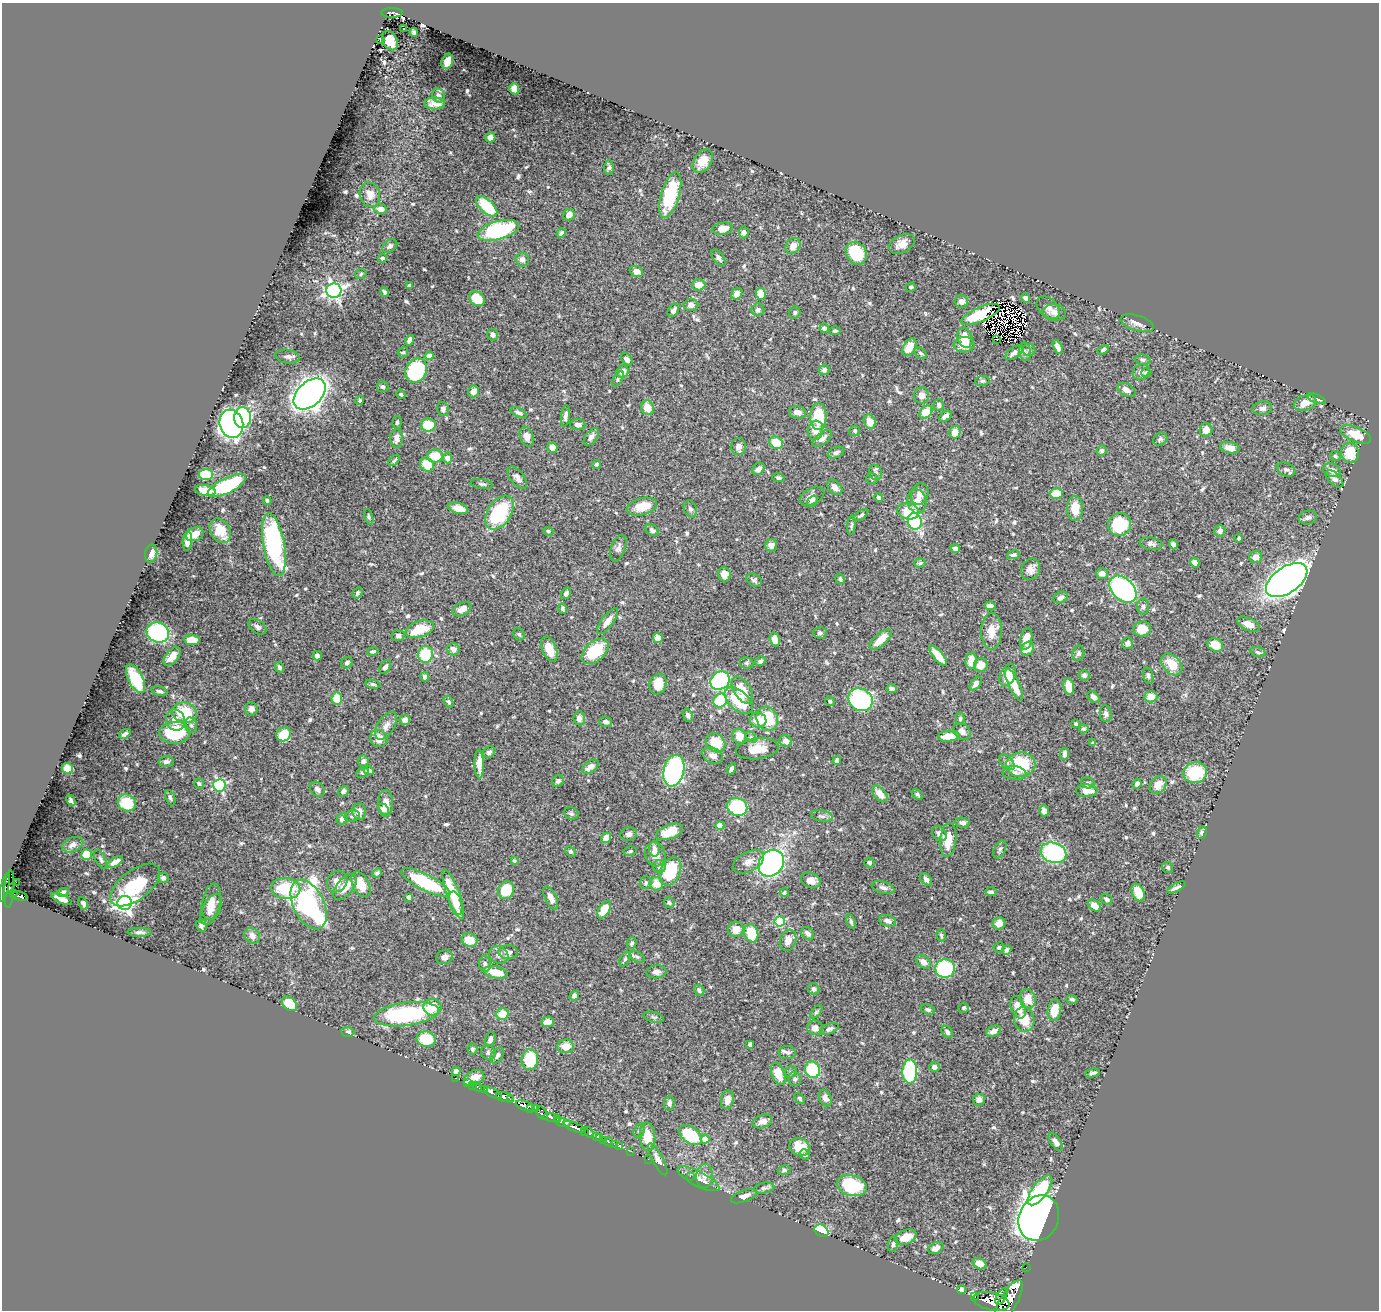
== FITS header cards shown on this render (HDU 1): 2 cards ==
NAXIS1  =                 1377
NAXIS2  =                 1308

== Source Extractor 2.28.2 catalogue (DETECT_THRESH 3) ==
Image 1377 x 1308 px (HDU 1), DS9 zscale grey, 1 PNG px = 1 image px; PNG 1381 x 1312 px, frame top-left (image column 1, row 1308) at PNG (2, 3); each listed source drawn as its Kron ellipse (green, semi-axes under 4 px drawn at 4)
Background 0.567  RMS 0.013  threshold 0.0403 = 3 sigma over >= 5 px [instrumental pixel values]
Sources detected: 649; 10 with non-positive FLUX_AUTO (blend fragments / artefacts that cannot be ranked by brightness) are neither listed nor drawn; of the other 639, the 500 brightest by FLUX_AUTO listed and drawn (139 fainter detections omitted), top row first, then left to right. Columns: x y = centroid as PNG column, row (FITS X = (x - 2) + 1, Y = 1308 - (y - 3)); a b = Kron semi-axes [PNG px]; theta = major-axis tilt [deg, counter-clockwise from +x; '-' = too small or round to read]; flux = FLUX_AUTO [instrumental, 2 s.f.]
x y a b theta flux
392 13 11 4 0 230
404 28 3 2 - 2
414 32 4 4 - 2.4
381 40 3 3 - 1.6
390 41 10 7 -59 19
447 61 8 5 69 8.9
514 89 6 5 - 6.2
438 96 7 6 - 3.7
435 104 10 6 1 7
490 137 5 4 - 4.2
703 161 13 8 56 13
609 167 7 5 89 2.4
370 195 13 10 -72 10
670 195 23 9 74 49
487 206 13 6 -44 46
380 209 6 5 - 8.8
569 215 6 5 - 5.7
723 229 10 6 9 11
498 230 21 9 15 90
744 232 6 5 - 2.2
561 233 5 3 - 2.2
902 244 14 8 26 8.2
390 246 8 5 36 3.1
793 246 8 7 - 7.2
856 253 12 10 -57 42
382 258 4 4 - 3.4
718 258 9 5 -52 3.3
522 259 7 6 - 4.6
636 271 7 5 -20 5.7
361 274 6 5 - 1.6
699 285 7 5 1 11
410 286 4 3 - 3.1
911 287 5 4 - 2
334 291 7 7 - 320
385 292 5 3 - 1.8
737 294 6 5 - 6.1
761 294 6 5 - 16
1025 298 5 3 - 3.2
477 299 8 6 -44 24
961 301 7 6 - 5.6
691 305 7 6 - 5.1
1048 308 13 9 -43 6
673 310 7 5 55 3.4
758 310 6 6 - 3.4
1054 312 12 8 -2 5.5
795 313 6 5 - 2
981 314 20 7 23 39
1137 323 17 7 -17 6.5
824 328 5 4 - 3.7
835 331 5 4 - 2
493 335 6 5 - 3.4
965 338 10 7 -70 14
410 340 5 4 - 6
996 340 4 3 - 3.6
964 345 10 7 4 11
909 347 9 6 60 13
1058 347 7 4 -64 6.5
1029 350 6 6 - 2.1
1103 350 6 4 29 2
403 352 5 4 - 1.6
1025 352 9 6 -80 2.8
921 353 7 4 -38 1.7
1014 353 10 5 37 4.1
429 356 4 4 - 11
288 357 12 6 -9 3.6
627 359 7 4 -52 4.2
1143 360 7 5 -8 2
824 370 5 5 - 2.9
416 371 13 10 59 90
623 372 6 5 - 8.3
1141 372 9 7 35 3.4
1146 373 5 4 - 2.2
618 379 9 4 58 1.6
982 381 7 5 9 1.8
383 387 6 5 - 2.6
1127 390 9 6 -30 5.5
473 391 6 5 - 6.7
310 394 19 12 43 860
401 394 5 4 - 1.6
921 395 8 7 - 5.5
1316 399 10 4 -22 2.5
360 400 5 4 - 1.6
1305 403 11 7 20 9.4
939 405 6 5 - 3
647 408 7 6 - 12
1262 408 10 6 10 3.8
443 409 7 6 - 2.4
518 412 9 4 -26 2.8
797 412 8 6 -9 5.8
926 412 7 5 48 19
565 416 10 4 83 3.8
945 416 7 4 37 3.7
242 417 10 8 90 96
818 417 13 8 -90 41
397 422 6 4 88 1.6
870 422 7 6 - 9.9
231 424 14 11 -73 390
428 425 7 6 - 29
578 425 7 5 -1 3.7
815 430 10 7 75 9.1
1206 430 6 6 - 6.7
855 431 5 5 - 1.8
955 432 6 5 - 11
1356 434 16 7 -23 17
527 436 10 7 -70 6.3
591 437 10 5 52 4.2
397 438 9 6 -88 6.5
822 439 11 5 39 4.3
1160 439 7 6 - 2
776 443 7 5 -27 25
739 447 8 7 - 6.2
552 448 5 5 - 6.7
1230 448 10 5 -11 7.4
1102 451 5 5 - 2.6
836 452 8 5 21 3.3
1350 453 10 9 - 22
435 456 8 6 9 22
1335 456 5 4 - 1.7
448 458 5 4 - 8.7
394 460 7 4 46 1.6
597 464 4 4 - 2.7
427 465 7 6 - 24
759 469 7 5 44 4.7
1286 469 10 6 -23 3.2
1332 470 9 6 -21 6.8
876 473 8 6 -65 2.8
206 474 7 5 3 23
517 478 13 7 -52 4.4
778 478 6 4 -13 1.8
872 478 6 5 - 1.7
1334 479 11 5 -43 4.4
482 484 11 5 -9 2.3
227 486 21 7 26 77
835 487 9 6 -46 5.7
205 490 10 5 -11 11
920 494 11 8 69 7.1
1056 494 6 5 - 23
812 496 13 8 29 5.7
879 498 4 4 - 2.4
267 501 4 4 - 2.2
812 501 6 4 52 2.5
917 501 12 9 -77 8.4
642 507 15 8 14 18
458 508 10 5 -14 8.5
1075 508 12 8 90 15
690 509 8 6 -69 2.4
908 511 11 8 -14 24
499 513 19 11 56 65
861 515 8 3 36 1.9
369 517 8 4 -73 1.5
1308 517 9 7 14 3.1
915 521 8 7 - 84
851 525 10 4 83 1.9
1120 525 12 11 - 48
652 530 7 5 -33 2.4
220 531 13 9 -60 19
548 531 5 4 - 1.6
1220 531 6 5 - 4.2
195 534 9 6 19 11
1239 538 4 4 - 1.9
187 541 9 4 84 7.2
1151 544 11 6 -10 3
1173 544 5 4 - 3.2
274 545 32 10 -80 140
771 545 6 6 - 4.6
618 548 14 7 70 4.1
955 549 5 4 - 3.6
151 553 9 6 77 7.2
1013 555 6 4 11 2
1256 557 6 6 - 4.5
920 563 6 4 2 1.6
1195 563 5 4 - 6.7
1031 569 11 9 64 5.9
1102 573 6 5 - 4.7
724 574 7 6 - 7.4
840 579 5 4 - 2
754 580 8 6 -30 2.3
1287 580 23 13 35 660
1123 589 16 10 -45 210
357 593 6 4 59 2.3
566 593 6 4 56 3.1
1061 598 7 5 27 3.9
990 606 5 4 - 4.1
1143 607 8 6 89 2.3
563 608 5 4 - 1.7
462 609 10 6 28 6.9
607 621 15 6 53 6.6
1248 624 12 6 -25 9.6
257 627 10 6 -35 3
420 629 15 8 19 25
1142 629 9 7 13 17
991 631 18 10 89 12
158 632 11 9 -25 93
820 633 7 6 - 2.1
519 634 6 5 - 1.6
398 635 6 5 - 2.8
658 638 5 4 - 7.4
775 639 7 5 -74 8.1
1026 639 11 6 78 13
192 640 8 5 -5 12
881 640 13 6 42 14
1128 643 6 5 - 3.9
1215 645 8 6 -27 15
453 649 6 6 - 4.3
549 649 13 7 -67 16
1028 649 7 5 55 9.1
373 651 5 3 - 2
595 651 15 9 41 36
1258 652 8 4 -15 1.9
1078 653 7 6 - 2
425 654 8 7 - 38
172 656 11 6 51 10
317 656 5 4 - 3
938 656 13 5 -49 15
760 661 5 4 - 2.4
971 661 8 5 86 13
347 663 6 5 - 2.4
746 663 7 6 - 2.1
1172 664 12 8 -48 18
981 665 7 7 - 10
279 667 6 4 -59 2.1
385 667 8 5 58 3.1
1008 675 11 7 63 15
1084 675 5 5 - 2.5
1148 675 8 5 -73 2.1
425 677 4 4 - 3
135 679 16 7 -63 37
720 681 10 8 34 120
373 684 8 4 -12 1.7
658 684 10 8 70 16
976 684 8 4 54 3.4
1014 685 17 5 -65 17
1069 686 8 5 -78 15
892 689 5 4 - 3.3
742 690 15 8 -58 17
160 691 8 4 -14 2.1
1094 697 7 5 -45 3.5
1151 697 7 5 1 8.4
337 699 6 5 - 18
720 700 7 6 - 41
861 700 13 10 -33 120
739 701 17 9 -42 34
830 701 5 4 - 1.8
449 702 6 4 -58 2
251 709 6 6 - 4.2
185 713 12 10 -15 43
1106 714 8 6 -82 3.2
688 715 7 4 -69 2.4
579 718 7 6 - 4.6
767 719 12 10 -66 36
960 719 6 4 -89 1.6
175 720 10 9 - 7.8
405 720 5 5 - 5.4
758 720 8 7 - 12
606 722 6 5 - 2.6
1076 724 3 3 - 1.8
191 725 8 6 -73 2.4
386 726 15 8 58 6.5
1084 729 4 4 - 2.3
962 731 10 7 -41 4.7
175 733 15 11 3 57
125 734 6 4 32 2.6
284 734 8 6 36 26
739 736 7 7 - 9.9
949 736 11 5 5 15
751 737 6 4 -45 1.5
379 738 9 8 - 11
786 741 6 6 - 5.5
716 743 10 8 -44 24
1093 743 4 3 - 1.5
757 749 21 10 7 15
489 752 6 5 - 2.5
1065 754 6 4 84 3.9
713 756 11 7 -26 5.5
166 761 7 5 1 3.2
363 761 5 5 - 2.4
837 761 4 4 - 2.6
1007 762 9 5 -45 2.8
479 764 14 4 -88 9.2
1021 765 14 12 4 42
590 767 9 5 36 5.9
67 768 5 5 - 23
731 769 6 4 60 3.5
369 771 5 4 - 3.7
674 771 16 10 78 190
362 772 6 5 - 2.1
1015 773 12 6 -5 3.5
1195 773 12 10 11 42
558 781 6 5 - 2.3
199 783 5 4 - 1.6
1088 783 7 5 -15 1.9
1137 784 5 4 - 3.5
219 785 6 6 - 150
1158 785 9 7 48 10
317 789 8 6 -46 3.4
343 791 6 5 - 3.1
1087 791 10 6 -1 9.6
880 794 9 6 -49 10
917 794 6 4 -44 2.2
170 798 8 4 -69 2.3
71 800 6 4 -61 1.9
127 803 9 8 - 30
386 803 13 7 88 8.9
737 807 10 9 - 73
383 809 6 4 -52 2.5
1044 811 5 5 - 5.1
359 812 8 7 - 6.7
571 813 7 6 - 1.9
352 816 7 6 - 2.4
822 816 11 5 -10 3.3
342 819 6 5 - 4
962 823 7 5 -5 3.3
720 825 4 4 - 16
670 832 14 7 21 21
939 833 8 6 -47 3.5
1202 833 6 5 - 3.1
629 834 8 6 16 3.5
606 838 5 4 - 8.1
948 840 17 8 84 14
73 845 11 7 25 4.7
654 849 8 5 88 3.8
1000 849 9 5 62 2.4
571 851 6 4 -41 1.6
630 851 7 4 11 1.7
1054 853 13 10 -19 120
655 854 12 10 -65 8.5
87 855 5 5 - 25
101 859 10 5 -62 2.1
514 861 3 3 - 1.7
115 862 8 4 32 5
748 862 17 10 28 7.1
869 862 5 5 - 2.8
771 863 14 11 51 280
659 867 6 6 - 3.9
1168 868 6 5 - 1.7
670 871 15 10 65 49
377 873 5 4 - 1.9
163 878 5 5 - 3.5
926 879 7 5 -48 2.9
811 880 10 7 -22 8
337 881 11 10 - 8.3
16 882 2 2 - 26
426 883 27 8 -27 67
646 883 6 5 - 2
361 884 14 8 -63 16
656 884 7 6 - 13
135 885 29 14 37 49
5 887 15 4 76 570
345 887 15 8 49 13
1176 887 10 3 26 2.9
286 888 14 10 -8 43
883 888 11 6 -15 3.7
9 889 19 5 86 460
506 890 9 7 62 30
63 892 6 4 23 2.5
991 892 6 4 -1 2.4
784 893 4 4 - 2
1138 893 9 6 -65 19
13 894 3 3 - 110
453 894 26 6 -70 34
19 896 8 4 -13 220
409 897 4 4 - 5.6
551 898 12 5 -65 7.7
61 899 11 4 -24 6.3
1106 899 6 5 - 2.9
211 902 18 9 79 9.7
125 903 7 7 - 390
456 903 12 6 -74 14
669 903 5 5 - 1.7
83 904 7 4 -66 4
309 904 27 15 -64 230
1094 906 7 5 -38 8.4
211 909 16 8 63 7.5
604 910 10 5 60 18
780 921 5 5 - 53
888 921 9 5 -16 4.2
851 922 7 3 -73 1.7
999 923 6 6 - 8.8
201 925 6 5 - 2.7
736 929 8 7 - 9.7
139 932 11 4 0 3.3
751 933 9 7 -70 26
808 933 7 5 -47 3.7
941 935 6 4 -74 1.7
252 936 8 7 - 5.8
470 940 8 6 -19 12
788 940 11 8 71 8.3
632 943 6 5 - 1.8
999 947 5 5 - 1.6
1007 950 5 4 - 2.7
508 952 9 7 -2 4.9
499 955 10 8 -26 4.7
445 957 8 7 - 4.8
637 957 8 5 -30 2
625 959 8 5 68 1.7
923 962 8 5 -40 5.6
485 964 8 6 -90 2.8
945 969 10 9 - 98
496 972 12 6 -12 17
656 972 10 6 5 3.9
814 989 6 5 - 2.5
699 990 6 5 - 2.3
574 996 5 4 - 3.9
1028 999 10 8 -79 13
1072 999 6 4 -16 1.8
289 1004 8 6 -40 33
433 1007 9 8 - 16
1018 1007 11 7 -69 12
964 1008 5 5 - 1.5
928 1009 7 5 -19 1.9
1054 1010 11 6 79 17
816 1012 8 4 51 1.6
406 1014 32 11 7 100
502 1014 6 5 - 18
654 1017 10 5 -15 2.1
1024 1019 12 10 -82 17
547 1022 6 5 - 7.1
815 1028 8 7 - 5.6
829 1029 10 5 23 3.2
993 1031 8 5 22 4.5
348 1032 6 5 - 2.8
947 1032 7 5 -49 2.9
426 1039 9 7 -13 34
490 1039 7 5 72 3.6
750 1044 4 4 - 2.5
565 1046 8 6 8 11
472 1049 5 5 - 1.8
787 1052 8 6 2 2.6
488 1053 7 7 - 2.6
497 1055 9 5 56 3
530 1060 10 8 88 40
934 1067 5 5 - 3.6
812 1070 8 7 - 53
456 1071 4 4 - 4.2
791 1072 6 5 - 1.5
910 1072 12 7 88 86
1092 1073 7 3 12 2.3
778 1074 11 6 -70 17
456 1078 3 2 - 15
474 1078 10 7 23 11
795 1079 7 6 - 2.2
467 1082 3 2 - 22
472 1085 2 2 - 15
477 1086 5 3 - 55
485 1090 3 3 - 130
493 1093 9 3 -27 220
505 1097 9 4 -12 1100
825 1098 8 6 -64 4.9
800 1099 6 4 -53 1.9
510 1100 4 3 - 180
727 1100 9 6 80 6.4
979 1100 6 6 - 4.1
669 1103 7 5 87 3.3
524 1106 9 5 -19 1200
536 1108 4 2 - 65
531 1109 3 2 - 130
542 1113 7 5 -57 370
552 1118 9 4 -7 410
557 1119 3 3 - 69
762 1121 10 6 18 5.8
563 1122 8 3 -16 130
575 1127 12 3 -22 1100
639 1131 7 5 74 2.1
584 1132 3 3 - 230
589 1132 5 4 - 700
691 1135 13 8 -36 43
596 1137 4 2 - 26
600 1137 3 3 - 22
647 1137 14 8 -87 21
705 1139 4 4 - 13
604 1140 3 2 - 25
608 1142 4 3 - 41
1056 1142 10 5 -58 4.3
614 1144 2 2 - 15
620 1147 3 2 - 12
800 1147 10 8 -23 14
631 1151 2 2 - 14
805 1155 5 5 - 1.7
648 1159 2 2 - 12
658 1159 18 5 -62 5.3
784 1170 6 4 11 1.6
690 1176 2 2 - 36
704 1176 12 8 87 6.1
698 1179 23 7 -27 8.8
852 1186 15 10 -16 53
764 1188 10 5 10 2.5
1040 1190 17 7 53 60
744 1196 13 5 20 4.9
1039 1218 23 19 65 710
821 1231 7 5 -31 61
906 1237 11 7 24 13
893 1244 8 5 80 2.5
936 1248 8 5 30 5.6
980 1264 7 5 -26 9.1
1026 1267 2 2 - 8.6
962 1290 4 4 - 3.6
975 1296 3 2 - 78
1001 1296 9 5 62 620
991 1301 18 8 -11 2500
1008 1302 24 8 60 3000
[139 fainter detections neither listed nor drawn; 10 non-positive-flux detections neither listed nor drawn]